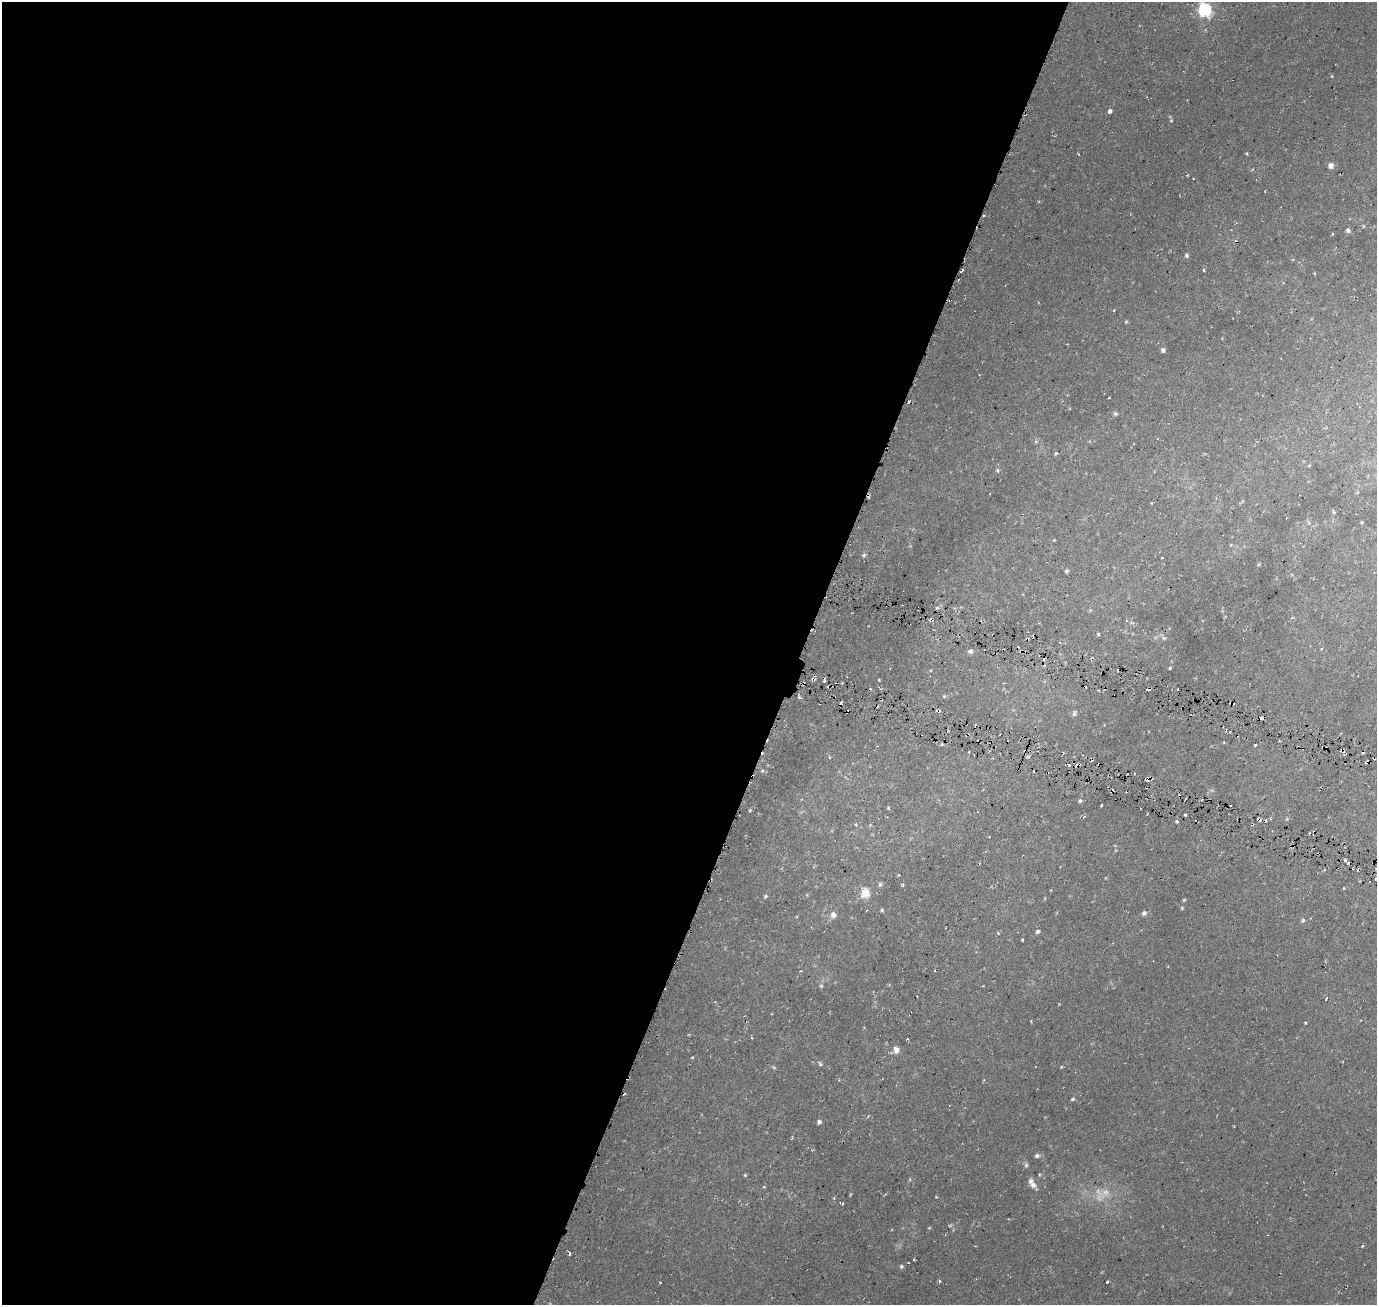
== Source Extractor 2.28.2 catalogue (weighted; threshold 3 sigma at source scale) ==
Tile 5 of 4 x 4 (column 1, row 2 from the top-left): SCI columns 1-1375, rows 2819-4121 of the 5504 x 5701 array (HDU 1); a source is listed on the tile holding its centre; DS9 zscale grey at full resolution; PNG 1379 x 1307 px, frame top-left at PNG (2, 2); no overlay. Shown black and unused: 58% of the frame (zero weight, under 3 of 6 exposures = <1% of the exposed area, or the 3 px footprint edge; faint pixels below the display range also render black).
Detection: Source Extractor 2.28.2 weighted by HDU 2 'WHT'; one run over the whole footprint, this tile lists its part. Background 0.0273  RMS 0.0042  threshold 0.0174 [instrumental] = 3 sigma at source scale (4.09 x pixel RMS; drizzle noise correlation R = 1.36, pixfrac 0.8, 0.0396/0.0396 arcsec/px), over >= 5 px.
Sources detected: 123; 5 too faint to see at this stretch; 27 cosmic-ray / hot-pixel residue — not listed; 1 inside a brighter listed object's ellipse — not listed separately; the other 90 listed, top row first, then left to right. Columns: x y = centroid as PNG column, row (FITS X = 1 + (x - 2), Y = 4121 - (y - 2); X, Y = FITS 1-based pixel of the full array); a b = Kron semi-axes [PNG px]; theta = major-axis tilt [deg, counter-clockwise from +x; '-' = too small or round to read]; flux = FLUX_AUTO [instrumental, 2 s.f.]
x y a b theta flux
1205 10 7 6 - 68
1332 76 4 4 - 0.37
1110 111 5 4 - 1.3
1171 120 5 5 - 0.5
1078 154 4 2 - 0.26
1246 154 4 3 - 0.46
1331 165 7 6 - 1.6
1253 169 4 3 - 0.3
1187 175 3 2 - 0.37
984 215 3 3 - 0.64
1348 230 5 5 - 1.3
1332 234 4 3 - 0.28
1186 255 6 5 - 0.73
1204 270 4 3 - 0.38
1126 321 5 4 - 0.42
1163 350 4 4 - 1.5
1115 413 6 5 - 0.71
1056 453 5 4 - 0.53
1309 465 5 4 - 0.4
997 470 6 6 - 0.75
1151 503 4 3 - 0.28
1333 512 7 3 -76 0.47
1361 522 5 3 - 0.35
1054 540 3 3 - 0.25
1230 545 5 3 - 0.28
864 555 6 5 - 0.64
1259 564 4 4 - 0.37
1066 571 4 4 - 0.72
1132 623 6 4 -18 0.57
1098 633 4 4 - 0.68
1164 638 9 5 -26 0.95
970 651 7 6 - 1.1
1044 659 3 2 - 0.49
1170 668 3 2 - 0.43
879 680 3 3 - 0.44
842 683 3 2 - 0.49
1177 689 2 2 - 0.33
944 696 5 4 - 0.44
799 697 5 4 - 0.75
1074 713 8 5 67 0.85
1255 745 3 3 - 0.52
1342 750 7 3 -1 0.77
1028 756 5 3 - 0.56
762 771 6 5 - 0.62
1112 791 5 2 - 0.63
1080 801 5 4 - 0.8
1101 805 3 3 - 1.1
888 808 5 4 - 0.44
750 810 4 3 - 0.45
1184 814 3 2 - 0.5
1259 819 8 3 -20 0.74
1287 819 5 4 - 0.43
856 825 4 3 - 0.4
1345 860 3 3 - 0.73
899 875 4 4 - 0.31
880 884 7 5 59 0.74
903 885 5 3 - 0.55
1344 888 3 2 - 0.28
865 893 6 5 - 16
765 896 5 5 - 0.59
1184 900 5 4 - 0.43
1182 908 4 4 - 0.43
882 910 4 4 - 0.63
1144 913 5 5 - 1.1
833 915 9 8 - 2.1
1303 920 6 5 - 0.79
1038 931 5 5 - 0.89
998 933 5 3 - 0.32
1022 940 3 2 - 0.33
821 986 5 5 - 0.57
1305 1023 3 3 - 0.48
896 1050 8 7 - 2.3
692 1057 3 3 - 0.55
820 1064 6 4 -72 0.6
1073 1099 5 4 - 0.57
819 1122 5 5 - 1
1234 1126 2 2 - 0.27
1037 1156 5 4 - 1.2
1026 1165 8 5 -90 0.79
1039 1174 4 3 - 0.34
745 1175 4 4 - 0.45
1033 1185 13 8 -56 2.1
764 1187 4 3 - 0.32
936 1197 3 2 - 0.42
834 1199 4 3 - 0.42
1362 1246 3 3 - 0.39
569 1253 3 3 - 1
901 1266 5 5 - 0.71
1107 1282 3 3 - 0.55
660 1283 2 2 - 0.34
Overlapping masked pixels (flux is a lower limit): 4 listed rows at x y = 984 215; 1342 750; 1112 791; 1259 819
Isophote crosses this tile's border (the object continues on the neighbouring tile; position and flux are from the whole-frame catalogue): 1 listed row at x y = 1205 10
Unlisted compact peaks at least as high as the median listed source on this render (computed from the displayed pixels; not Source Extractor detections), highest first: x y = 940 1281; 1177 822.